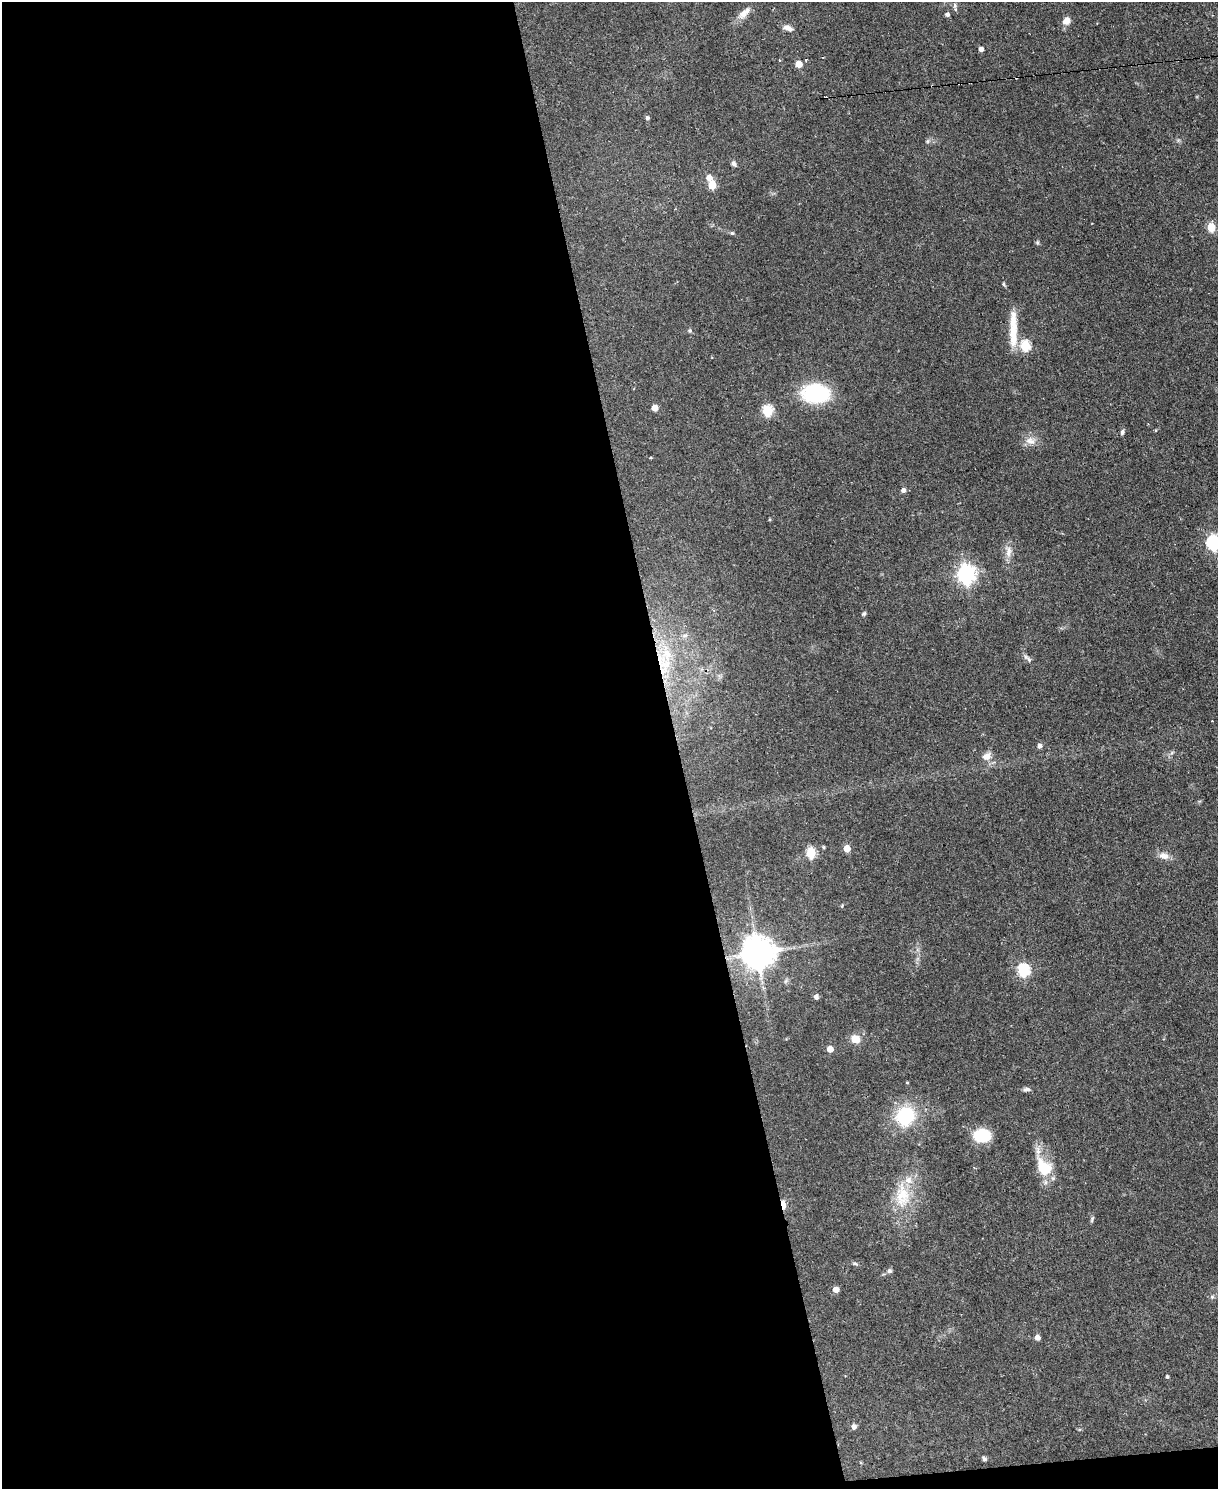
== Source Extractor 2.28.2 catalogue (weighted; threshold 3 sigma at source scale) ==
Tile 9 of 4 x 3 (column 1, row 3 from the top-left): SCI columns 1-1216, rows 247-1733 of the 4865 x 4839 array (HDU 1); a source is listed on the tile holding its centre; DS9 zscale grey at full resolution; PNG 1220 x 1491 px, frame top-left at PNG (2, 2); no overlay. Shown black and unused: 56% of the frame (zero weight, under 2 of 3 exposures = <1% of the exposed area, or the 3 px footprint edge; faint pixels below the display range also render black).
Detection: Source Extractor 2.28.2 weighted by HDU 2 'WHT'; one run over the whole footprint, this tile lists its part. Background 0.0668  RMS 0.0055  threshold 0.0248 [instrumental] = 3 sigma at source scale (4.5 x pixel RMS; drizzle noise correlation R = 1.50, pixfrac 1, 0.05/0.05 arcsec/px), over >= 5 px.
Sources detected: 70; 1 cosmic-ray / hot-pixel residue — not listed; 5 inside a brighter listed object's ellipse — not listed separately; the other 64 listed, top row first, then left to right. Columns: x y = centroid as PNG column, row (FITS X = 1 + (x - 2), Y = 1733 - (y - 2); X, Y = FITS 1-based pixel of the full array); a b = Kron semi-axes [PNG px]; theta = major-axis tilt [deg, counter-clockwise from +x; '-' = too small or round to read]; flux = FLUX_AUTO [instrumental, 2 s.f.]
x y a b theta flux
955 5 9 5 -84 1.4
743 14 17 9 45 4.7
947 15 5 4 - 1.4
1066 21 9 8 - 3.8
788 28 12 6 -19 2.9
981 49 4 4 - 2.5
806 59 4 2 - 0.68
779 60 4 3 - 0.44
799 64 5 5 - 8.1
647 118 5 4 - 1.2
928 141 6 4 71 0.84
734 164 7 5 -63 1.5
709 178 6 6 - 3.9
712 185 5 5 - 15
1211 227 5 5 - 19
732 233 5 5 - 0.77
1037 242 6 5 - 0.8
1004 284 5 4 - 0.91
690 331 6 5 - 0.8
1013 335 37 11 -90 12
1025 346 6 5 - 37
815 393 24 16 -1 47
654 408 5 5 - 4.8
767 411 6 5 - 39
1156 430 4 3 - 0.53
1122 432 6 5 - 1.2
1030 441 15 9 -10 4.4
903 490 5 5 - 2.2
1213 543 7 6 - 100
1008 551 16 8 89 4.3
966 574 7 7 - 240
864 614 6 4 48 0.84
685 636 7 4 1 1.2
1028 658 14 5 -41 1.7
661 659 20 13 -66 13
1039 746 5 4 - 1.9
1172 752 6 4 20 0.91
986 756 11 8 32 4
824 847 4 4 - 0.71
847 848 5 5 - 7.7
811 853 6 5 - 32
1164 856 13 9 -13 4
842 906 5 3 - 0.55
758 953 9 9 - 1100
1023 970 6 6 - 58
816 997 5 4 - 2
855 1039 12 10 -30 5.6
830 1049 5 5 - 5.3
907 1082 4 3 - 0.42
1027 1089 10 5 0 1.5
905 1116 19 17 58 33
982 1135 16 12 2 20
1044 1167 25 17 -53 16
902 1195 36 20 -88 20
783 1205 8 4 -78 12
1092 1219 9 4 73 0.99
855 1264 9 4 -5 0.97
889 1271 6 6 - 1.2
836 1290 5 5 - 4.1
1212 1297 6 5 - 1
1037 1338 5 5 - 2.9
1167 1377 4 3 - 0.88
854 1427 6 6 - 1.7
984 1459 6 5 - 1.1
Overlapping masked pixels (flux is a lower limit): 2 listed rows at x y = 661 659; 783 1205
Isophote crosses this tile's border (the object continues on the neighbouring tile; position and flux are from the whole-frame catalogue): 1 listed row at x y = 1213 543